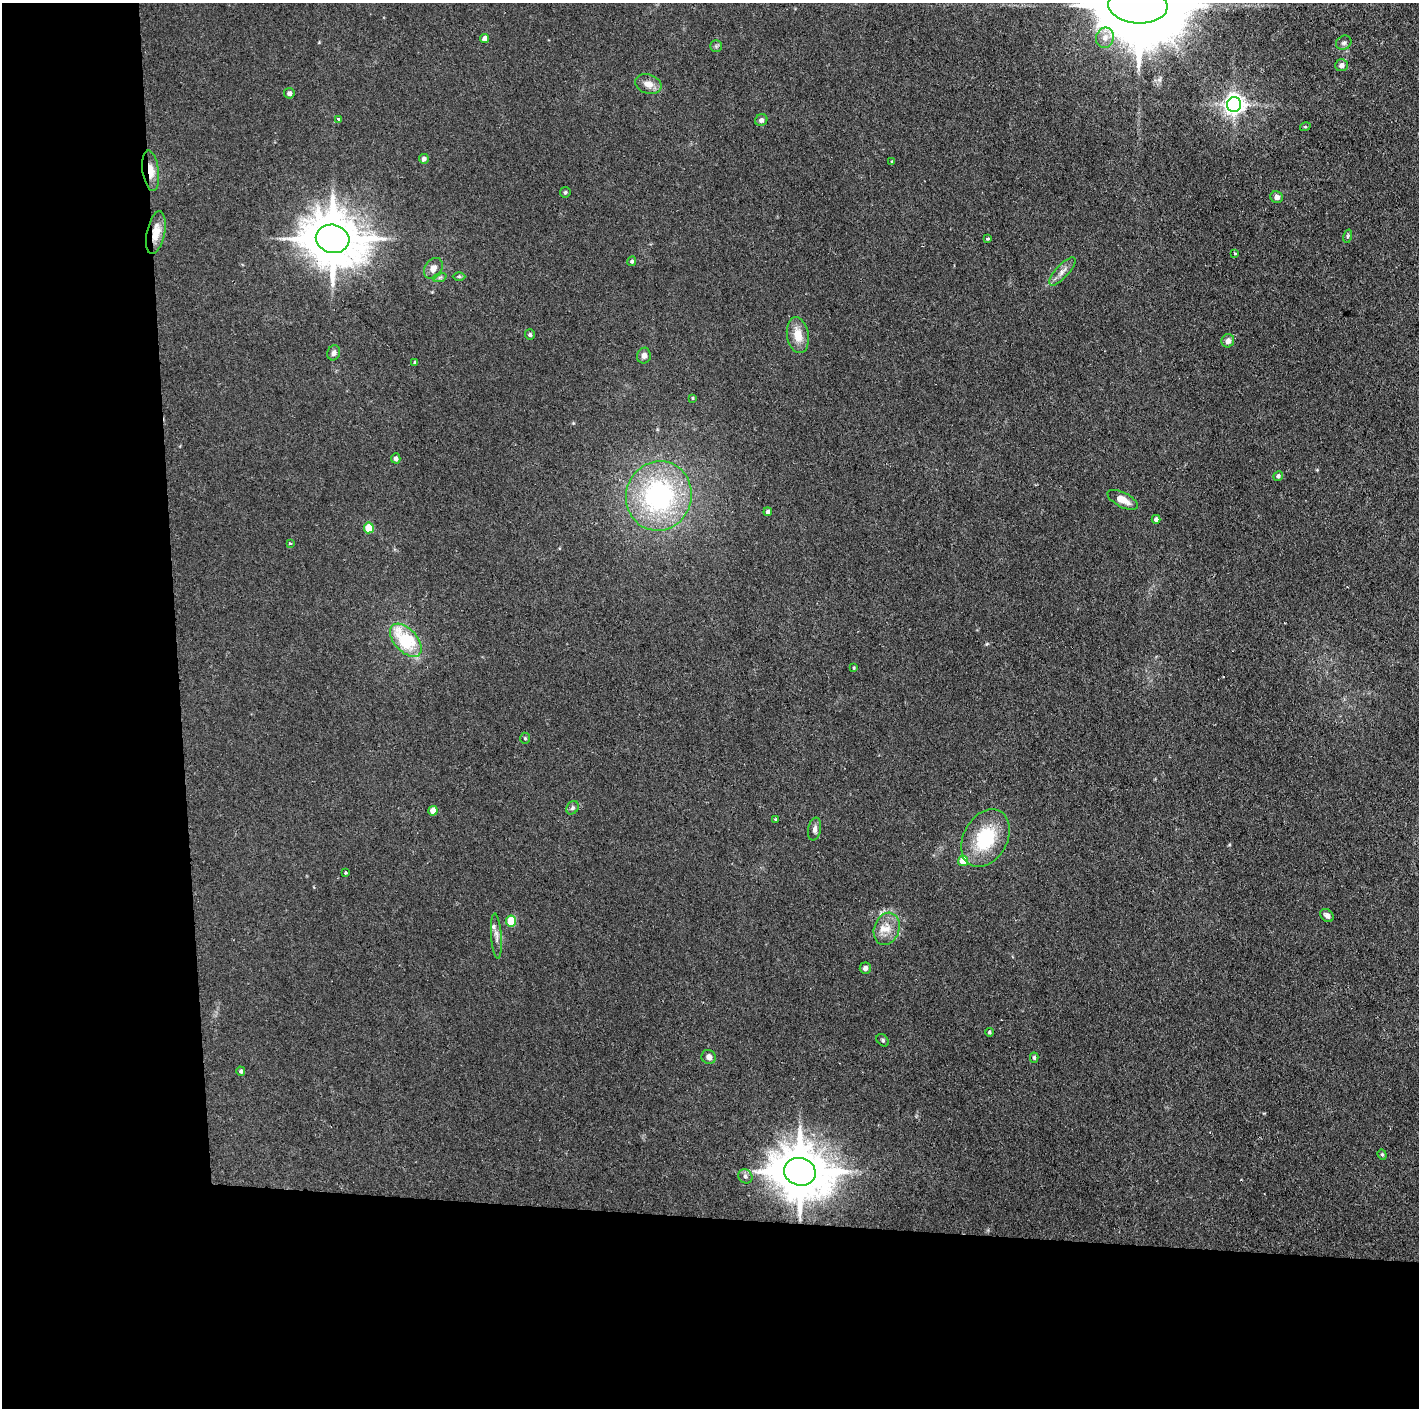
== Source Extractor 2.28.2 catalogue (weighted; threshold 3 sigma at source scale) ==
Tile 7 of 3 x 3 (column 1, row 3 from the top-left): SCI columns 1-1417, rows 1-1406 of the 4250 x 4220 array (HDU 1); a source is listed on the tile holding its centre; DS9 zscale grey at full resolution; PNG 1421 x 1410 px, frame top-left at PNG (2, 3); each listed source drawn as its Kron ellipse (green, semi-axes under 4 px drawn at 4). Shown black and unused: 24% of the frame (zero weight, under 2 of 3 exposures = <1% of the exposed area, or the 3 px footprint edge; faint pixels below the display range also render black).
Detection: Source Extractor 2.28.2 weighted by HDU 2 'WHT'; one run over the whole footprint, this tile lists its part. Background 0.0464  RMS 0.0053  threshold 0.0237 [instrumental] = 3 sigma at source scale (4.5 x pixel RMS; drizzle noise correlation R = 1.50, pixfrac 1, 0.05/0.05 arcsec/px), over >= 5 px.
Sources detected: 67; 2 inside a brighter listed object's ellipse — not listed separately; the other 65 listed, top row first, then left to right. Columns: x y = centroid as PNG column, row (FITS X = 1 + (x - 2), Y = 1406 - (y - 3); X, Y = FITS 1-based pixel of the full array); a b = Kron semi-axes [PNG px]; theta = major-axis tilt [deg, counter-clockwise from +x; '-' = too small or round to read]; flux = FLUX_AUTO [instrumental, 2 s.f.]
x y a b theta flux
1138 5 29 18 -4 12000
1105 38 10 8 71 3.7
484 39 4 4 - 3.7
1344 43 8 6 32 1.4
716 46 5 5 - 0.93
1341 65 6 6 - 2.3
648 84 13 9 -19 4.4
289 93 5 5 - 1.6
1234 104 7 7 - 350
339 119 3 3 - 1.7
761 120 6 5 - 1.4
1305 127 5 3 - 0.63
424 159 5 5 - 1.8
892 161 3 2 - 0.37
151 171 20 8 -82 6.2
565 192 5 5 - 0.81
1277 197 6 5 - 2
156 233 22 9 78 7.7
1348 236 7 4 76 0.78
987 238 3 3 - 1.5
333 239 17 14 -14 2900
1235 253 3 2 - 0.57
632 261 5 4 - 1
433 268 11 8 58 3.2
1062 271 18 6 48 3.2
440 277 7 4 19 0.99
459 277 6 4 -1 0.66
530 335 5 5 - 0.98
798 335 18 11 -81 7.9
1228 341 7 6 - 2.9
334 353 8 6 70 2.1
644 356 8 7 - 2.4
415 363 4 3 - 1
692 398 4 3 - 0.52
396 458 5 4 - 1.7
1278 476 5 4 - 1.2
659 496 35 32 72 86
1123 500 16 7 -26 6.1
768 512 4 4 - 1.6
1156 519 4 4 - 1.8
369 528 5 5 - 18
290 543 4 3 - 0.58
406 640 20 11 -47 30
854 668 4 3 - 0.45
525 738 5 4 - 0.72
572 808 7 5 52 1.2
433 811 5 4 - 5
775 819 3 3 - 0.89
815 829 11 6 79 2.1
985 838 31 22 61 30
963 861 5 5 - 12
346 873 3 3 - 1.3
1327 915 7 5 -47 2.2
511 921 5 5 - 22
887 929 16 12 71 6.9
496 936 22 5 -86 3
865 968 5 5 - 1.6
989 1032 4 4 - 0.79
883 1040 7 5 -43 0.88
709 1057 7 7 - 2
1034 1058 5 4 - 0.82
241 1071 5 4 - 1.1
1382 1155 5 4 - 0.7
800 1172 16 13 -15 3000
745 1176 7 6 - 1.4
Overlapping masked pixels (flux is a lower limit): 2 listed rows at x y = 151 171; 156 233
Isophote crosses this tile's border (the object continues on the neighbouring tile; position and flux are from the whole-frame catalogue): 1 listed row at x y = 1138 5